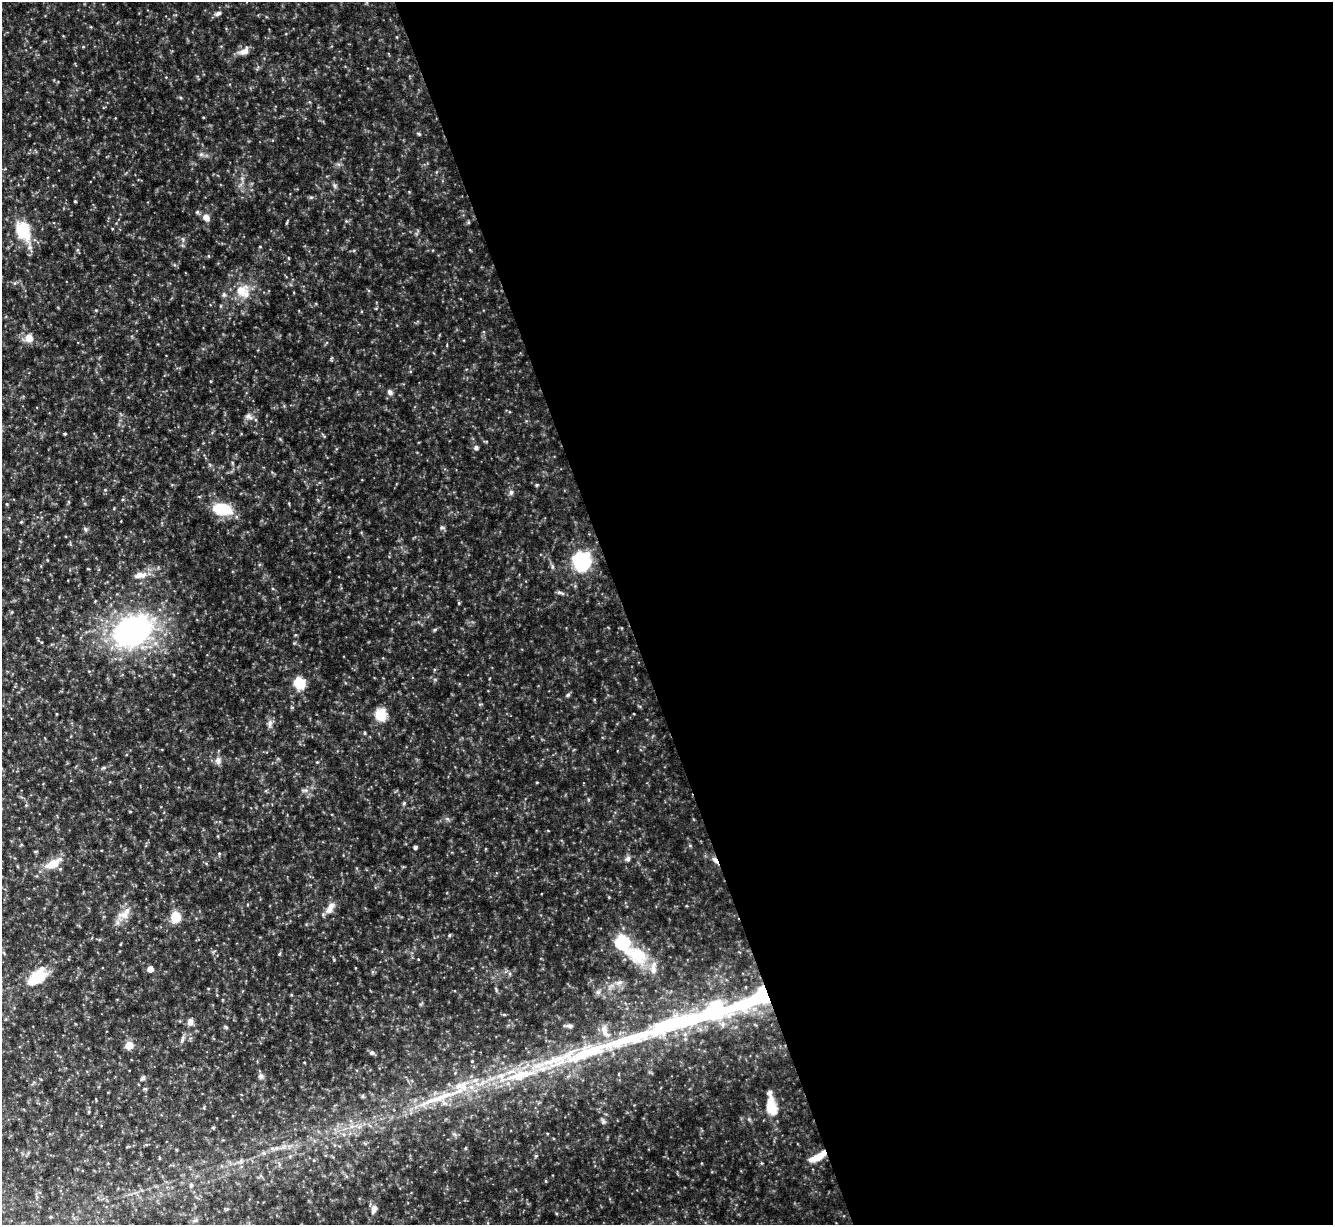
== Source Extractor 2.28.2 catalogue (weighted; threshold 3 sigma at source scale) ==
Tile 8 of 4 x 4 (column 4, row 2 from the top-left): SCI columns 3994-5324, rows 2589-3811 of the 5324 x 5304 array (HDU 1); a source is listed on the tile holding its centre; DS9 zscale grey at full resolution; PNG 1335 x 1227 px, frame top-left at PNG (2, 2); no overlay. Shown black and unused: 53% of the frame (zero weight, under 5 of 10 exposures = <1% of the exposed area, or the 3 px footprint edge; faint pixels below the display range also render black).
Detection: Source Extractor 2.28.2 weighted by HDU 2 'WHT'; one run over the whole footprint, this tile lists its part. Background 0.0762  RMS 0.005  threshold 0.0205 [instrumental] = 3 sigma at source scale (4.09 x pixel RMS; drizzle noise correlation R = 1.36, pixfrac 0.8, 0.05/0.05 arcsec/px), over >= 5 px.
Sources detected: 95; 3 long thin detections or spike segments (spike, bleed or trail) — not listed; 6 inside a brighter listed object's ellipse — not listed separately; the other 86 listed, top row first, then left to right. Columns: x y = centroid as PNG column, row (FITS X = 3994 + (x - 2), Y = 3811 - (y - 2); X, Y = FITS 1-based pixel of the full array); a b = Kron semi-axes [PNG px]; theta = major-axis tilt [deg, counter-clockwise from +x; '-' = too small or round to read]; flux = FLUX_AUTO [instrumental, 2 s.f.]
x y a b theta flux
218 13 9 5 23 1.3
83 47 5 3 - 0.38
244 51 16 9 31 3.2
419 134 6 4 -4 0.62
335 186 8 4 -71 0.85
75 201 3 3 - 0.46
197 212 5 5 - 0.68
206 218 10 8 -44 2.5
286 223 6 3 70 0.46
23 231 25 17 -65 17
183 239 9 3 -69 0.75
77 250 6 4 71 0.63
243 291 22 19 -30 10
29 338 11 11 - 3.9
211 381 4 3 - 0.33
390 392 8 7 - 1.3
249 417 13 7 -27 1.9
65 434 3 3 - 0.45
476 447 6 5 - 1.1
536 485 5 4 - 0.51
511 492 8 6 75 1.2
223 509 15 10 -10 21
21 522 4 4 - 0.46
442 528 6 5 - 0.82
85 529 7 5 -47 0.81
582 561 10 9 - 83
552 566 7 5 -84 0.93
140 575 20 9 9 4.2
560 593 13 3 -8 1
459 603 4 4 - 0.47
434 630 6 4 32 0.64
132 631 36 25 29 120
299 683 8 7 - 18
568 695 7 5 23 0.73
381 715 13 12 - 8.1
270 724 12 6 81 1.7
365 733 4 4 - 0.54
218 760 11 8 83 2.2
317 762 4 4 - 0.38
305 790 12 5 6 1.5
404 803 6 4 47 0.6
690 846 6 4 -1 0.48
415 847 4 4 - 1.1
219 854 5 4 - 0.51
628 859 8 6 72 1.4
715 860 10 5 -51 2.1
53 863 20 9 29 8
330 908 16 8 60 3.6
124 915 19 9 -7 3.9
176 917 6 6 - 18
449 935 5 3 - 0.48
622 942 8 6 -63 61
279 954 5 4 - 0.41
638 955 33 22 -33 18
418 959 3 2 - 0.27
150 969 5 5 - 2.8
39 977 27 17 46 12
619 982 11 5 18 1.7
598 992 6 6 - 1.1
752 1000 63 15 22 54
504 1014 5 4 - 0.48
190 1022 8 6 84 2.3
569 1026 9 5 -5 1.2
226 1027 6 4 -45 0.56
605 1031 19 8 -67 4.6
685 1034 7 6 - 1.4
182 1039 10 5 72 1.3
129 1045 7 6 - 6.2
372 1053 7 6 - 1.1
472 1061 3 3 - 0.32
261 1076 8 7 - 1.4
518 1076 37 16 18 21
143 1078 7 5 18 0.89
461 1086 24 14 -5 11
145 1089 6 3 16 0.56
363 1096 6 4 90 0.59
771 1107 23 12 -81 8.9
603 1121 9 5 -70 0.95
276 1148 7 5 42 1.1
465 1148 5 3 - 0.38
536 1156 5 4 - 0.5
817 1157 21 7 30 6.9
546 1181 5 3 - 0.4
191 1185 6 5 - 0.88
374 1209 11 7 74 2.5
195 1220 7 4 19 0.9
Overlapping masked pixels (flux is a lower limit): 3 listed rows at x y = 715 860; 752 1000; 817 1157
Unlisted compact peaks at least as high as the median listed source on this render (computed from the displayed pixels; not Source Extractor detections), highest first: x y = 311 197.